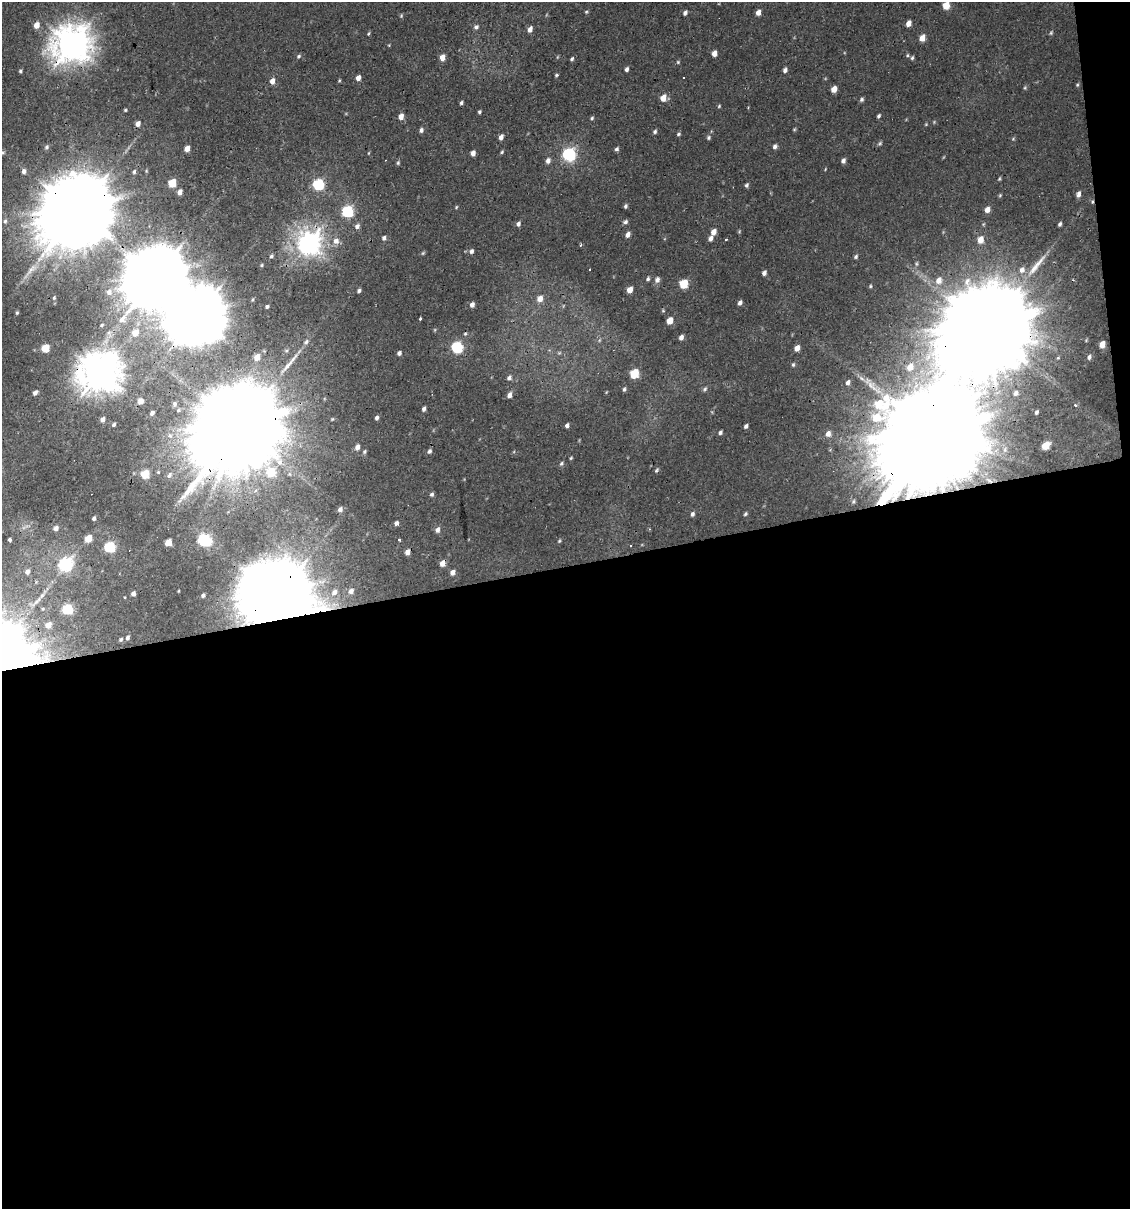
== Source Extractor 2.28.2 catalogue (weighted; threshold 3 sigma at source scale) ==
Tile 16 of 4 x 4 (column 4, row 4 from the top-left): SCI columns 3405-4532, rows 1-1207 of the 4599 x 4829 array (HDU 1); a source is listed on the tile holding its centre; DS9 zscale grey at full resolution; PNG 1132 x 1211 px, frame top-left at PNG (2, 2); no overlay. Shown black and unused: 54% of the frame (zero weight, under 2 of 3 exposures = <1% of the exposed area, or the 3 px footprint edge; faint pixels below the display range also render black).
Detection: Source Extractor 2.28.2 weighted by HDU 2 'WHT'; one run over the whole footprint, this tile lists its part. Background -2.67e-04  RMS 0.0035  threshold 0.0156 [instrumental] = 3 sigma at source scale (4.5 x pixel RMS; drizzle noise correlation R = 1.50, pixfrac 1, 0.0396/0.0396 arcsec/px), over >= 5 px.
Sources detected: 210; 6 too faint to see at this stretch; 2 inside a brighter object's white glare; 1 cosmic-ray / hot-pixel residue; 3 long thin detections or spike segments (spike, bleed or trail) — not listed; the other 198 listed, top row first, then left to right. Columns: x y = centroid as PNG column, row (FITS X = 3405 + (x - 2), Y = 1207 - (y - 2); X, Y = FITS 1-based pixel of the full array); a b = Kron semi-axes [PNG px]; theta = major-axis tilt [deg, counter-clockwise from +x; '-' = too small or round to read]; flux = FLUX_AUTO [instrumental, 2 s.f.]
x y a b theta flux
946 5 6 5 - 6.4
586 12 5 4 - 0.41
685 13 6 4 55 0.97
758 13 6 4 72 2.1
401 16 6 3 73 0.41
908 23 5 4 - 2.3
36 25 6 5 - 3.4
476 27 7 6 - 1
530 29 7 5 69 1.7
368 34 6 3 60 0.39
922 38 6 5 - 3.3
72 44 15 13 24 480
714 53 5 4 - 2.2
907 55 5 5 - 0.46
299 56 6 5 - 0.64
442 57 6 5 - 3.1
912 58 5 4 - 0.54
572 59 5 4 - 0.6
678 62 5 5 - 0.43
627 69 5 4 - 0.97
785 70 5 4 - 1.1
20 71 4 4 - 0.49
556 75 6 4 89 0.48
683 77 3 3 - 0.63
358 78 6 5 - 1.8
339 80 5 4 - 0.38
272 81 7 5 74 1.9
1077 85 5 4 - 0.4
834 89 5 4 - 3.2
663 98 6 5 - 4.1
861 99 5 4 - 0.73
461 103 4 3 - 0.59
719 106 5 4 - 0.4
125 110 3 3 - 0.4
479 112 4 3 - 0.54
401 116 6 5 - 2.3
879 116 4 3 - 0.63
592 118 5 4 - 0.49
138 124 5 4 - 1.9
794 129 5 4 - 0.39
421 130 5 5 - 0.98
655 132 5 5 - 0.68
678 134 5 4 - 0.55
501 137 5 4 - 1.7
709 137 6 5 - 0.63
1013 139 5 4 - 0.4
880 143 6 5 - 0.56
775 146 5 5 - 1.1
47 147 6 6 - 0.79
187 149 5 4 - 2.5
617 149 5 4 - 0.74
502 152 5 4 - 0.45
2 153 6 5 - 0.62
368 153 5 3 - 0.28
473 153 5 4 - 1.7
569 154 7 6 - 55
548 161 7 6 - 1.3
843 161 5 4 - 1.2
398 163 6 4 88 0.52
825 169 4 3 - 0.27
24 171 7 6 - 1.3
134 172 5 5 - 0.76
999 179 5 3 - 0.42
172 183 6 5 - 9.7
318 184 6 6 - 33
747 185 5 4 - 0.71
180 192 5 4 - 1.8
1079 194 7 4 75 1.5
1000 195 5 4 - 0.41
1092 202 5 4 - 0.44
625 206 5 4 - 0.67
456 207 4 3 - 0.36
987 210 6 5 - 2.1
78 211 23 21 65 5500
347 211 6 6 - 33
5 221 8 5 89 0.93
625 222 6 5 - 0.86
518 224 5 5 - 1
1060 224 4 3 - 0.71
357 226 7 6 - 1.2
713 232 6 5 - 2.3
628 235 6 5 - 1.6
384 238 6 5 - 0.97
711 238 7 5 62 1.3
726 240 3 3 - 0.98
980 240 7 6 - 3.5
336 241 9 8 - 2.3
309 243 9 9 - 230
580 245 4 3 - 0.54
471 251 6 5 - 0.95
423 253 6 4 45 0.44
271 256 6 5 - 0.75
856 257 5 5 - 0.66
261 265 5 4 - 0.48
590 269 3 3 - 0.77
1022 270 9 7 63 1.7
764 273 5 4 - 1.2
155 277 20 19 - 2800
648 279 6 5 - 0.68
657 280 8 6 70 1.4
939 280 8 7 - 2.7
683 284 6 5 - 12
870 286 5 4 - 0.43
630 290 5 4 - 3.6
359 291 4 4 - 0.77
109 292 8 8 - 1.5
54 298 5 4 - 0.42
540 299 7 6 - 2.8
740 303 5 4 - 1.1
472 304 5 4 - 1.4
267 307 4 3 - 0.63
663 311 5 4 - 0.39
17 313 5 4 - 0.49
420 319 3 3 - 0.84
122 320 7 6 - 1.6
670 321 6 5 - 4.5
102 325 3 3 - 0.36
987 327 30 23 89 13000
135 333 7 6 - 3.5
465 334 4 4 - 0.44
681 337 6 5 - 1.4
600 340 6 4 70 0.44
306 342 7 5 67 0.89
1102 344 6 5 - 3.6
457 347 6 6 - 34
45 348 6 5 - 8.7
797 348 6 5 - 2.5
399 353 5 4 - 0.99
559 353 5 5 - 0.53
257 357 7 6 - 2.9
1089 357 6 5 - 0.89
793 365 6 4 75 0.57
910 367 10 8 58 3.4
99 373 14 13 - 590
634 373 6 5 - 13
509 378 6 5 - 1.1
848 382 5 4 - 1.1
624 389 5 4 - 0.65
705 389 8 5 53 0.78
35 393 5 4 - 1.3
1015 393 7 5 51 1
510 395 5 4 - 1.9
140 401 5 5 - 2.5
174 404 6 5 - 0.86
1076 405 4 4 - 0.75
424 409 4 3 - 1
1036 412 4 3 - 0.57
152 413 4 3 - 0.99
377 418 5 4 - 0.89
102 419 6 5 - 1.6
332 419 4 3 - 0.32
114 425 5 4 - 0.68
567 425 4 4 - 0.82
746 426 4 4 - 0.79
239 427 29 23 84 11000
720 432 5 4 - 0.78
934 433 38 24 -89 21000
828 434 7 5 60 1.5
170 436 7 6 - 1.2
1045 445 6 5 - 5.8
357 447 6 5 - 1.7
429 451 5 5 - 0.84
364 452 6 5 - 0.67
571 458 4 3 - 0.38
561 464 6 5 - 0.69
145 474 6 5 - 10
169 475 8 6 51 1.3
432 494 5 5 - 0.71
340 509 6 5 - 1.3
692 514 6 5 - 0.86
745 514 5 4 - 0.57
94 518 4 3 - 0.86
396 523 5 4 - 1
56 528 6 5 - 1.5
437 530 6 5 - 1.4
88 538 6 5 - 5.3
9 539 3 3 - 2.5
204 540 7 6 - 52
399 540 3 3 - 2.1
559 541 5 4 - 0.44
168 542 5 4 - 5.6
630 546 3 3 - 0.63
110 547 6 6 - 29
407 552 5 4 - 1.9
443 563 5 4 - 3.3
65 564 7 6 - 67
27 572 4 4 - 1.1
453 572 5 4 - 1.8
351 591 8 6 52 1.6
334 592 9 7 51 2.3
133 594 4 4 - 1.5
203 595 4 4 - 0.62
278 595 19 16 49 3500
124 597 3 3 - 0.59
35 602 30 9 37 5.1
67 609 6 6 - 27
127 638 4 3 - 0.69
121 639 3 3 - 0.41
Overlapping masked pixels (flux is a lower limit): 12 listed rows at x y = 72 44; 1092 202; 78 211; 309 243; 155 277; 987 327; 99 373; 239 427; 934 433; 9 539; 443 563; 278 595
Isophote crosses this tile's border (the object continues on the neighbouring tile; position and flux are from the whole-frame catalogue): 2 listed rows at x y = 946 5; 2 153